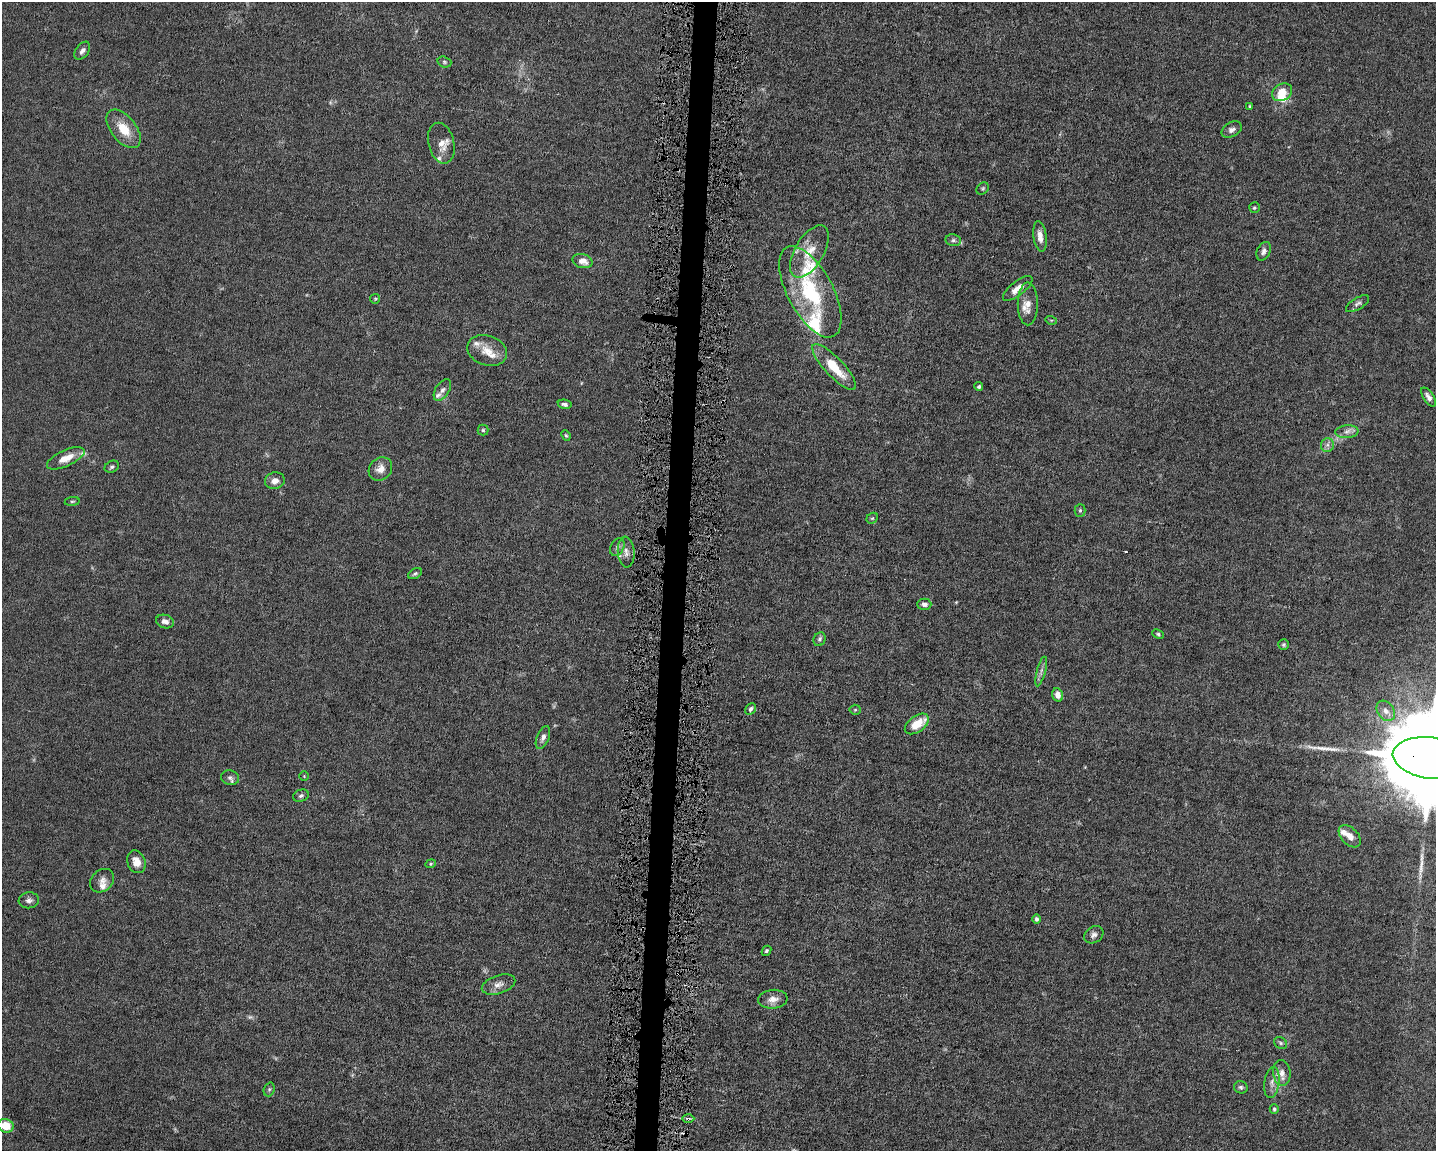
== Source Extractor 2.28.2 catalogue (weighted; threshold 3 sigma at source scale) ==
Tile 5 of 3 x 4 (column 2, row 2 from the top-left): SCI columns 1653-3086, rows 2301-3449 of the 4629 x 4599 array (HDU 1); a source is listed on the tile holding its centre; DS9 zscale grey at full resolution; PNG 1438 x 1153 px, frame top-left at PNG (2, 2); each listed source drawn as its Kron ellipse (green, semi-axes under 4 px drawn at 4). Shown black and unused: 2% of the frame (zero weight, under 4 of 8 exposures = <1% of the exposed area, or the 3 px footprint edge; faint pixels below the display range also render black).
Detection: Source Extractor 2.28.2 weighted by HDU 2 'WHT'; one run over the whole footprint, this tile lists its part. Background 0.0149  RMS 0.0024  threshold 0.00965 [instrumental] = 3 sigma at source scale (4.09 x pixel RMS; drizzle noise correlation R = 1.36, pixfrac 0.8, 0.05/0.05 arcsec/px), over >= 5 px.
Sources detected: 92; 4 too faint to see at this stretch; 1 inside a brighter object's white glare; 1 cosmic-ray / hot-pixel residue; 2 long thin detections or spike segments (spike, bleed or trail) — neither listed nor drawn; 10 inside a brighter listed object's ellipse — not listed separately; the other 74 listed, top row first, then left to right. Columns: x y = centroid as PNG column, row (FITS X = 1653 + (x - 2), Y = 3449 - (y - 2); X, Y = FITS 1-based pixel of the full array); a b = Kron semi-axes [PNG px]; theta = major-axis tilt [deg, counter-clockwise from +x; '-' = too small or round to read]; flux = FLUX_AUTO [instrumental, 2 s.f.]
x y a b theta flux
82 51 10 6 54 0.82
444 62 7 5 -18 0.39
1282 92 10 8 30 3.3
1250 106 4 3 - 0.21
124 129 22 12 -51 4.4
1232 130 11 7 29 0.96
441 143 21 12 -76 2.5
983 188 7 5 38 0.34
1254 208 5 5 - 0.32
1040 236 15 6 -82 1.8
953 240 8 6 -13 0.52
809 251 29 14 59 4.8
1264 251 10 6 66 0.83
583 261 10 7 -14 1.8
1018 288 18 7 38 2.1
810 292 50 22 -62 17
375 299 5 4 - 0.25
1028 304 21 10 -90 2.3
1357 304 13 5 31 0.75
1051 320 6 3 -17 0.23
487 351 20 15 -19 3.4
834 367 30 9 -47 6.6
979 387 4 4 - 0.39
442 390 12 7 56 0.97
1428 397 11 5 -56 0.96
565 404 7 4 -12 0.63
483 430 5 5 - 0.3
1347 432 11 6 5 1.1
566 435 5 4 - 0.31
1327 445 7 6 - 0.72
66 458 20 8 25 2.9
112 467 7 5 28 0.46
380 469 13 11 45 1.9
275 481 10 8 14 1.6
72 501 7 4 8 0.3
1080 510 6 5 - 0.37
872 518 6 5 - 0.31
617 547 9 6 63 0.68
626 552 15 8 -85 1.4
415 574 7 5 30 0.44
924 604 7 5 0 0.79
165 622 9 6 -17 1.1
1158 634 6 4 -24 0.36
820 639 7 5 65 0.5
1283 645 5 5 - 0.35
1041 671 15 4 75 0.78
1058 695 7 5 -73 1.5
750 709 6 4 62 0.56
855 710 5 5 - 0.31
1386 711 11 8 -56 1.3
917 724 14 8 35 4.1
543 737 12 6 69 1
1431 758 38 20 -7 10000
304 776 4 4 - 0.18
230 778 9 7 -16 0.77
301 796 8 6 21 0.58
1350 836 13 8 -46 1.7
136 862 11 9 -72 2
431 864 5 4 - 0.27
102 881 13 10 42 1.4
29 900 10 8 7 0.89
1037 919 5 4 - 0.5
1094 935 10 8 33 0.92
766 951 5 4 - 0.38
499 984 17 9 18 1.5
773 999 15 9 6 1.7
1281 1043 7 5 -37 0.44
1282 1073 13 8 -83 1.5
1272 1082 15 7 82 1.4
1241 1087 7 6 - 0.51
269 1089 7 5 69 0.38
1274 1109 5 4 - 0.34
688 1119 6 4 -1 0.39
6 1126 8 6 -17 4
Overlapping masked pixels (flux is a lower limit): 2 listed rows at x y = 1431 758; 688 1119
Isophote crosses this tile's border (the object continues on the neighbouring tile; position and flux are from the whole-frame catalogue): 2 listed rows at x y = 1431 758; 6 1126